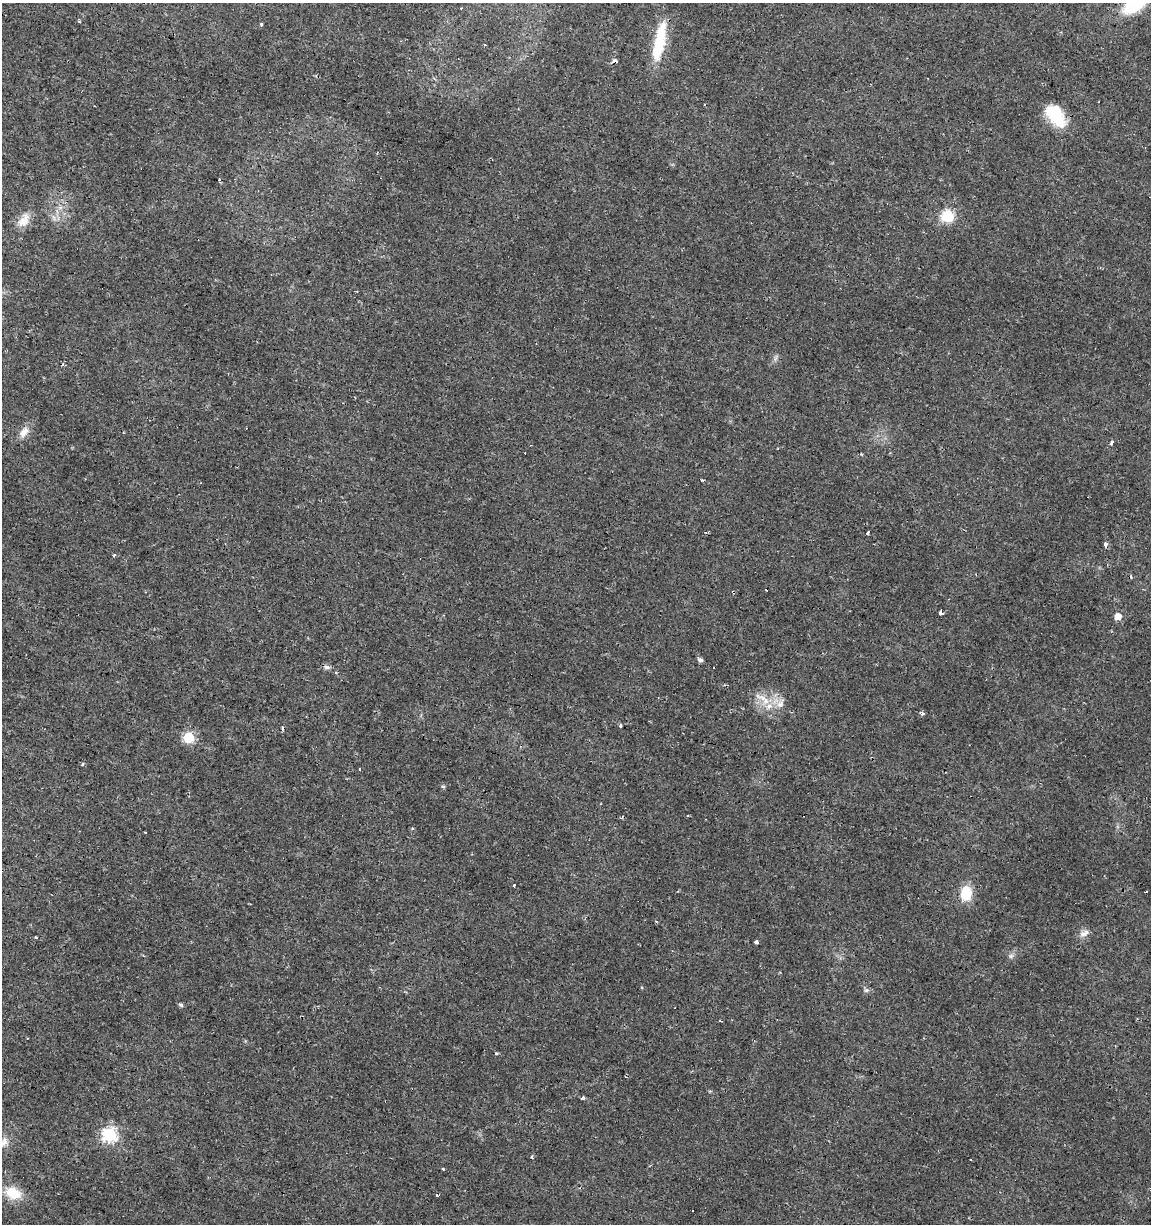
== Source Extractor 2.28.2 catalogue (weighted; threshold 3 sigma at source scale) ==
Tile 11 of 4 x 4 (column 3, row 3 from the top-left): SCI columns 2586-3734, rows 1223-2444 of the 5107 x 4898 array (HDU 1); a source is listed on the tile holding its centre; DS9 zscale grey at full resolution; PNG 1153 x 1226 px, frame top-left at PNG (2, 3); no overlay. Shown black and unused: <1% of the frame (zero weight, under 2 of 3 exposures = <1% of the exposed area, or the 3 px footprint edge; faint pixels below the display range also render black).
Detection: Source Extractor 2.28.2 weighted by HDU 2 'WHT'; one run over the whole footprint, this tile lists its part. Background 0.0135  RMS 0.0032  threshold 0.0142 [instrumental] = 3 sigma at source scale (4.5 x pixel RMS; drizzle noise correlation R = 1.50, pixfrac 1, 0.0396/0.0396 arcsec/px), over >= 5 px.
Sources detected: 56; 14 cosmic-ray / hot-pixel residue — not listed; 1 inside a brighter listed object's ellipse — not listed separately; the other 41 listed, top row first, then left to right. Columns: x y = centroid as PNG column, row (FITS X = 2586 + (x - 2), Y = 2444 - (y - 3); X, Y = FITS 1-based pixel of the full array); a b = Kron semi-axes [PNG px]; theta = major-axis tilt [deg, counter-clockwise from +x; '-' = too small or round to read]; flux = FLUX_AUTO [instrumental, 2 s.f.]
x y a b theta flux
1135 4 23 11 37 25
261 25 3 3 - 0.61
659 41 49 12 78 14
484 44 3 3 - 0.47
614 61 4 3 - 2.5
1056 116 27 15 -53 13
948 216 6 6 - 36
54 217 10 3 -69 0.71
24 221 21 12 49 3.8
63 364 5 3 - 0.41
24 432 17 10 51 2.9
1111 443 7 4 62 0.58
868 533 4 3 - 0.72
1106 545 5 3 - 1.9
114 555 4 3 - 0.47
941 613 4 3 - 5.4
1118 616 6 6 - 2.8
700 660 5 5 - 1.1
327 668 13 3 -9 0.81
766 701 11 9 73 3.3
780 703 16 9 60 2.6
923 713 6 4 -39 0.59
620 725 5 3 - 0.66
189 737 6 6 - 22
83 764 4 3 - 0.29
359 769 3 2 - 0.34
443 786 5 4 - 0.43
514 885 3 3 - 1.5
966 893 15 11 86 8.3
1084 933 15 7 24 1.8
756 942 4 4 - 0.82
1011 956 7 6 - 0.83
866 990 7 6 - 0.76
181 1005 6 5 - 0.61
583 1098 4 4 - 0.94
110 1135 7 7 - 57
4 1143 13 7 35 1.7
532 1156 5 3 - 0.33
442 1169 3 2 - 0.47
13 1193 20 13 -19 7.4
693 1211 3 3 - 2.2
Overlapping masked pixels (flux is a lower limit): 2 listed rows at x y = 659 41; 614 61
Isophote crosses this tile's border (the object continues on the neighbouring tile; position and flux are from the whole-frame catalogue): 1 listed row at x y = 1135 4